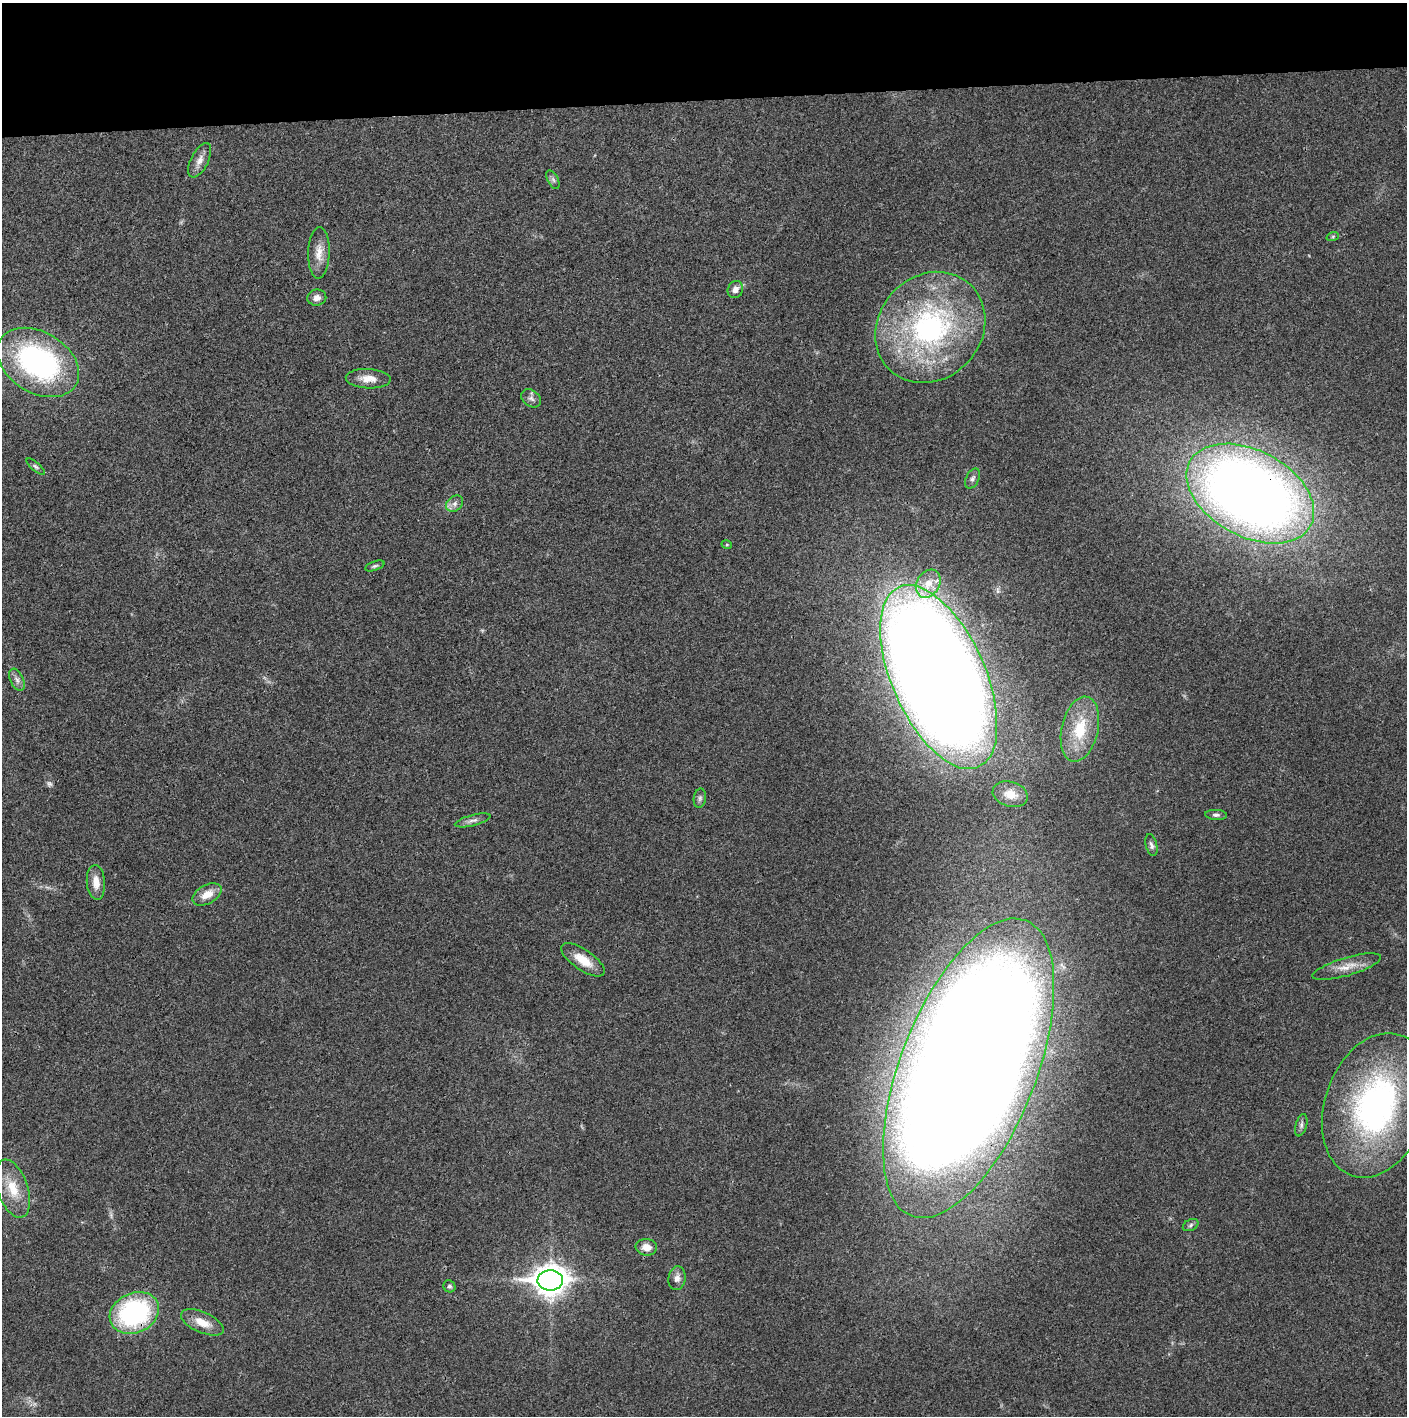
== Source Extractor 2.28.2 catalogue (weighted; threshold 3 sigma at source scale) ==
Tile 2 of 3 x 3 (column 2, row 1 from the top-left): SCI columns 1407-2811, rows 2828-4241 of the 4221 x 4243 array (HDU 1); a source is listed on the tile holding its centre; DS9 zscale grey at full resolution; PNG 1409 x 1418 px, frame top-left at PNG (2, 3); each listed source drawn as its Kron ellipse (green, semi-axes under 4 px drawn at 4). Shown black and unused: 7% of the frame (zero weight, under 3 of 4 exposures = <1% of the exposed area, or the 3 px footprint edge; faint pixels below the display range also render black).
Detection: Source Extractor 2.28.2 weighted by HDU 2 'WHT'; one run over the whole footprint, this tile lists its part. Background 0.0209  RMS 0.0041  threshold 0.0186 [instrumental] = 3 sigma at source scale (4.5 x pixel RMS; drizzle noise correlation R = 1.50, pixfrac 1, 0.05/0.05 arcsec/px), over >= 5 px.
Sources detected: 41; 1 too faint to see at this stretch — neither listed nor drawn; the other 40 listed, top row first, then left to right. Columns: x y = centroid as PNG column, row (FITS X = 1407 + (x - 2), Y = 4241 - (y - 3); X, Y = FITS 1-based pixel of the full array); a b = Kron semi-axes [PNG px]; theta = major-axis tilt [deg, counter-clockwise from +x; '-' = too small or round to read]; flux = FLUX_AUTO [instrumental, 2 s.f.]
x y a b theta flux
200 160 19 8 63 3.4
553 180 10 5 -63 1.2
1333 236 6 4 19 0.59
319 253 26 10 88 5.4
735 289 9 7 62 2.2
317 298 9 8 - 2.3
930 327 59 51 47 95
38 362 44 30 -31 91
368 379 22 9 -3 4.8
531 398 11 8 -36 1.6
36 467 11 4 -40 1.1
973 478 11 6 63 1.3
1250 494 68 43 -28 460
455 504 9 7 39 1.9
727 545 5 3 - 0.38
375 566 10 4 19 0.87
928 584 15 11 59 6
939 677 98 46 -66 1500
17 680 12 6 -65 1.8
1080 729 33 18 77 18
1010 794 18 12 -16 6.6
700 798 10 6 81 1.2
1216 815 11 5 -3 1.2
473 820 18 5 14 2
1151 845 11 5 -75 1.3
96 882 17 9 -85 4.6
207 894 16 9 29 5.4
583 960 25 10 -34 7.5
1347 967 36 9 16 6
969 1068 158 68 69 2100
1376 1105 74 51 71 120
1301 1125 11 5 75 1.2
13 1189 30 15 -72 11
1191 1225 8 5 29 0.92
646 1247 10 8 -7 3.6
677 1278 12 8 82 2.4
550 1280 13 10 2 580
449 1286 6 5 - 0.89
134 1313 25 20 25 59
202 1322 23 10 -24 6.5
Overlapping masked pixels (flux is a lower limit): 3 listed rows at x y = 1250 494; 969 1068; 134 1313
Isophote crosses this tile's border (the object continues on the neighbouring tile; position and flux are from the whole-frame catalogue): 1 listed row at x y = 969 1068